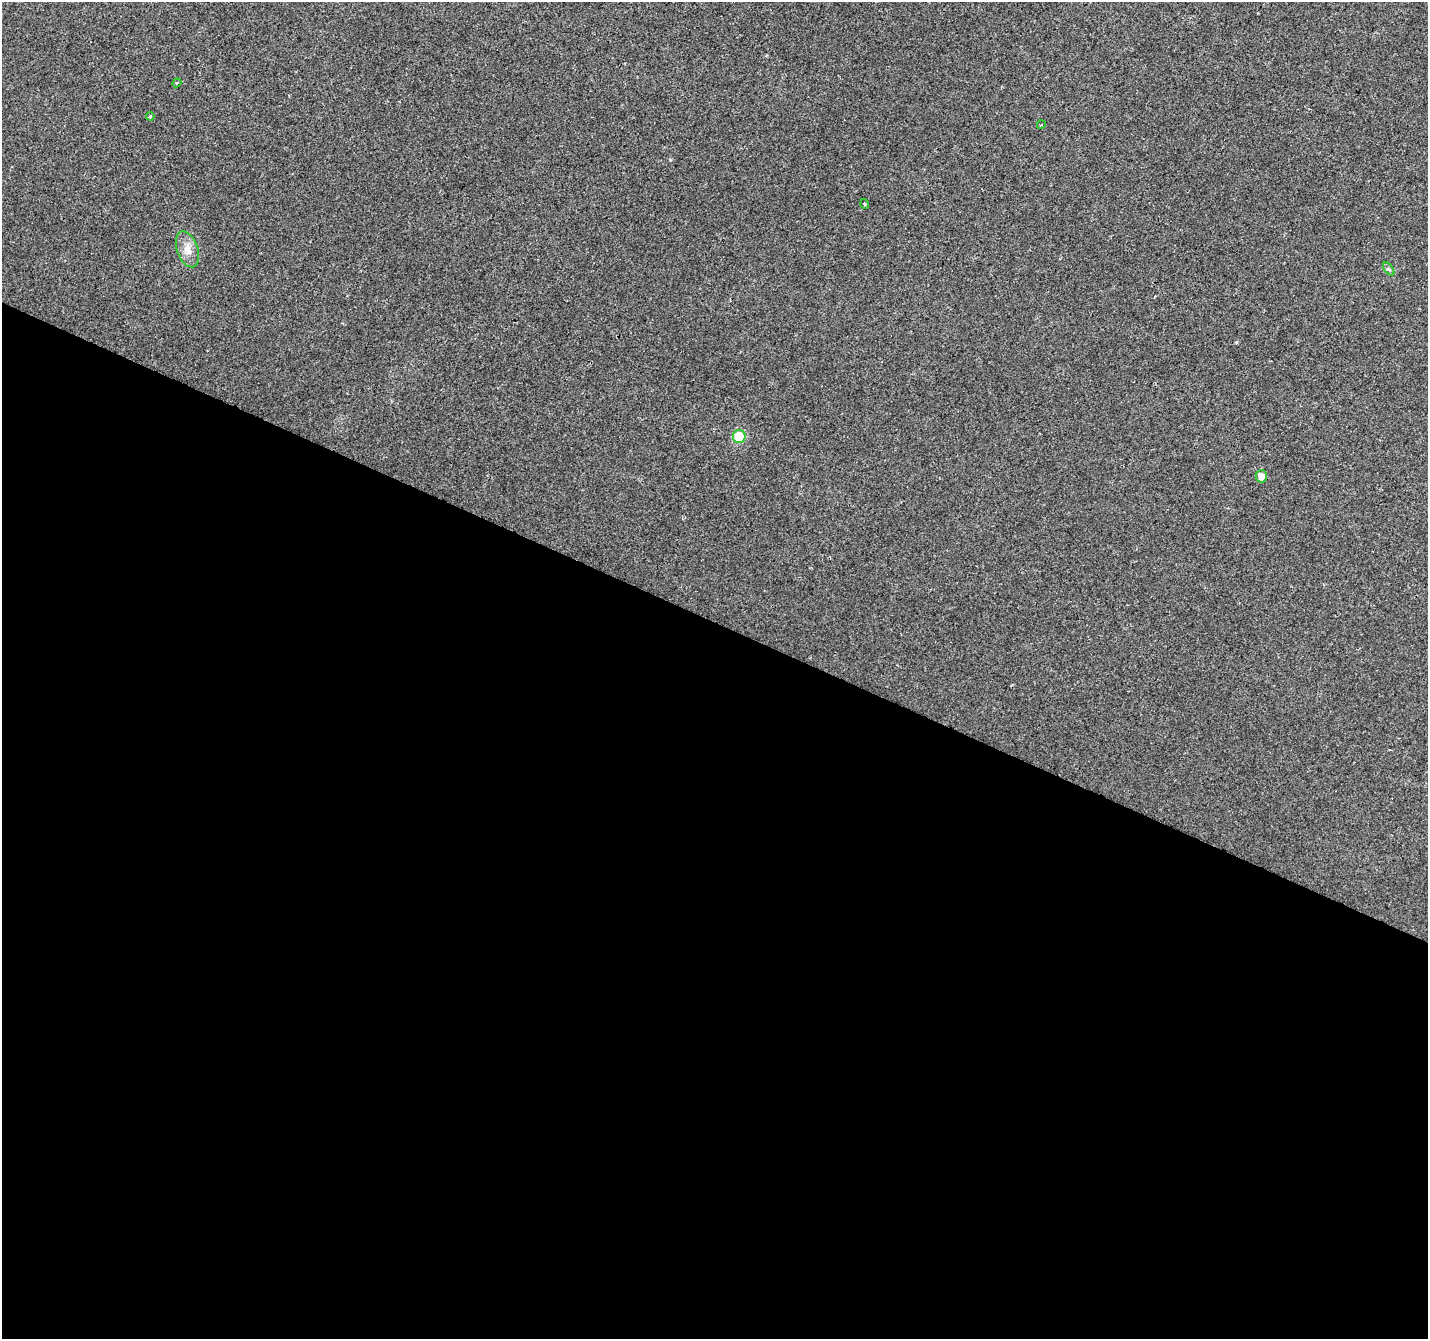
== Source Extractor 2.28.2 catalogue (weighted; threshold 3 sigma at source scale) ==
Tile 14 of 4 x 4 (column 2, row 4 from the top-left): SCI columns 1434-2859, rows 270-1606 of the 5712 x 5819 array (HDU 1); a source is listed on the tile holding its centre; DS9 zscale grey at full resolution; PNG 1430 x 1341 px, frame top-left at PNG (2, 2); each listed source drawn as its Kron ellipse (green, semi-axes under 4 px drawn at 4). Shown black and unused: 54% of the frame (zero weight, under 2 of 3 exposures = <1% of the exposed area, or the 3 px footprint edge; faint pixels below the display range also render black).
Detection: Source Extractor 2.28.2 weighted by HDU 2 'WHT'; one run over the whole footprint, this tile lists its part. Background 0.00855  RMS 0.0055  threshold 0.0247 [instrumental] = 3 sigma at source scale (4.5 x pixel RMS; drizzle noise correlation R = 1.50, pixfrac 1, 0.0396/0.0396 arcsec/px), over >= 5 px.
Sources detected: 8; all 8 listed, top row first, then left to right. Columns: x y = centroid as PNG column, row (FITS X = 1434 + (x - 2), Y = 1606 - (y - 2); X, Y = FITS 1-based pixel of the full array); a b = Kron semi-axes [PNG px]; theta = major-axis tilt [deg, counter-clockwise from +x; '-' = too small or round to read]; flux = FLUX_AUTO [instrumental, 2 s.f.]
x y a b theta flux
177 83 4 4 - 0.6
150 116 4 4 - 0.81
1041 125 4 3 - 0.42
865 204 5 3 - 0.47
187 249 19 10 -70 5.7
1389 269 7 4 -53 0.96
739 437 6 6 - 26
1261 476 6 6 - 3.8